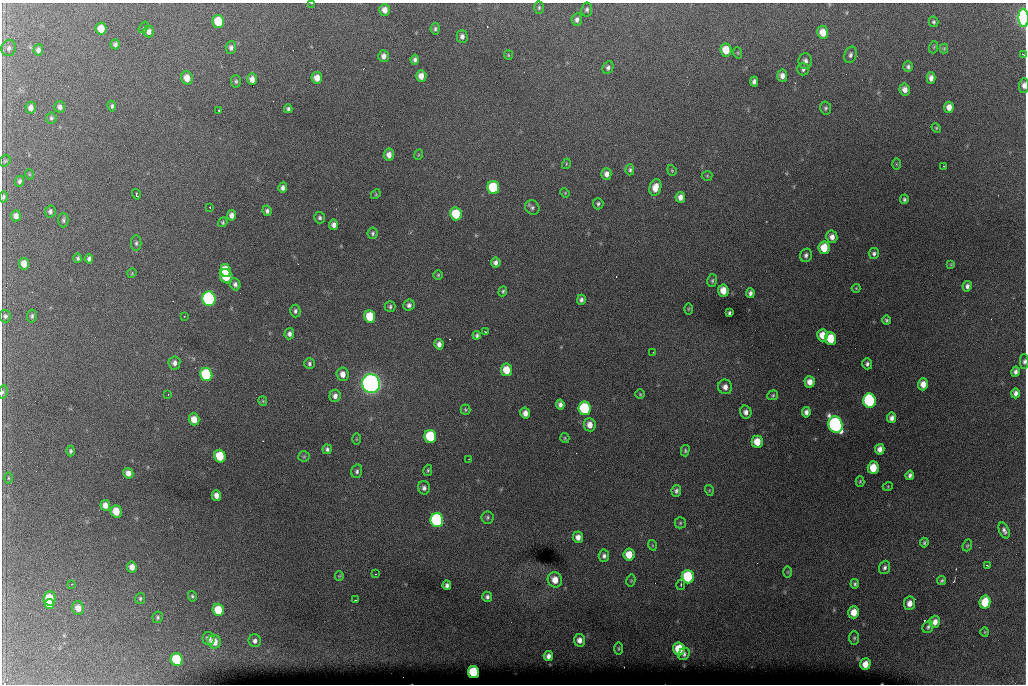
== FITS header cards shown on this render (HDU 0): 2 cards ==
NAXIS1  =                 1024 /fastest changing axis
NAXIS2  =                  682 /next to fastest changing axis

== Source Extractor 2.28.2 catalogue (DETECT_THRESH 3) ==
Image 1024 x 682 px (HDU 0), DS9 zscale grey, 1 PNG px = 1 image px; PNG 1028 x 686 px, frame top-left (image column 1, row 682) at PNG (2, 3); each listed source drawn as its Kron ellipse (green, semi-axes under 4 px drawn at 4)
Background 6600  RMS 53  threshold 159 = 3 sigma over >= 5 px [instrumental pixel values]
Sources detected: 230; all 230 listed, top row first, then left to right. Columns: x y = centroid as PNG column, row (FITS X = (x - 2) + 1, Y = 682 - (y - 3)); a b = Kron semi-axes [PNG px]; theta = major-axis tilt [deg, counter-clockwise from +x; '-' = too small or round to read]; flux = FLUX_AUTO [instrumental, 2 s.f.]
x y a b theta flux
311 3 3 2 - 8.6e+03
539 8 6 4 88 6.1e+03
385 10 6 5 - 2.6e+04
587 10 7 5 79 8.3e+03
1024 18 9 5 -86 1.0e+06
577 20 6 5 - 1.2e+04
218 22 6 5 - 1.3e+05
934 22 5 4 - 6.3e+03
144 27 6 3 54 5.1e+03
101 29 6 5 - 5.0e+04
435 29 6 4 83 7.2e+03
149 31 6 5 - 1.6e+04
823 32 6 5 - 4.6e+04
462 36 6 5 - 1.3e+04
115 44 5 4 - 9.8e+03
934 47 6 4 71 3.9e+03
9 48 8 7 - 1.2e+04
231 48 6 5 - 1.1e+04
944 48 5 4 - 3.7e+03
38 50 5 5 - 1.2e+04
726 50 6 5 - 6.7e+04
738 53 6 3 -72 3.6e+03
1023 54 4 3 - 2.5e+03
508 55 5 4 - 3.9e+03
850 55 8 6 71 1.0e+04
384 56 6 5 - 1.8e+04
415 59 5 4 - 1.0e+04
805 61 8 6 -89 1.6e+04
908 67 5 5 - 9.0e+03
608 68 6 5 - 1.1e+04
803 69 6 6 - 1.0e+04
421 76 6 5 - 3.0e+04
782 76 6 5 - 1.9e+04
187 78 6 6 - 3.8e+04
317 78 6 5 - 3.5e+04
931 78 5 4 - 1.8e+04
252 79 6 4 89 2.3e+04
236 81 6 5 - 6.5e+03
754 81 5 4 - 1.1e+04
1024 85 7 5 89 1.5e+04
905 89 6 5 - 1.8e+04
112 106 5 4 - 6.8e+03
60 107 6 5 - 1.3e+04
949 107 5 5 - 2.8e+04
31 108 6 5 - 2.0e+04
826 108 6 5 - 7.0e+03
288 109 4 4 - 7.2e+03
219 110 2 2 - 2.9e+03
51 118 5 5 - 7.1e+03
936 128 5 4 - 4.3e+03
389 155 6 5 - 2.1e+04
418 155 5 3 - 3.5e+03
5 161 6 5 - 5.1e+03
566 164 5 3 - 3.4e+03
896 164 6 4 -90 3.6e+03
943 166 3 2 - 2.5e+03
630 170 5 4 - 6.8e+03
672 170 6 4 -70 4.4e+03
29 174 5 3 - 3.6e+03
606 174 6 5 - 1.8e+04
707 176 5 5 - 4.5e+03
20 181 5 4 - 8.4e+03
493 187 6 6 - 2.6e+05
655 187 8 6 75 3.9e+04
283 188 5 4 - 1.4e+04
565 193 5 4 - 3.4e+03
136 194 5 3 - 9.7e+03
376 194 5 4 - 3.5e+03
3 197 5 4 - 6.3e+03
680 197 5 5 - 1.9e+04
904 199 5 4 - 7.2e+03
598 204 5 5 - 7.9e+03
210 207 3 2 - 3.5e+03
532 208 8 7 - 1.0e+04
50 211 6 5 - 9.7e+03
267 211 5 4 - 9.3e+03
456 214 6 6 - 1.5e+05
232 215 5 4 - 1.7e+04
16 216 5 5 - 1.8e+04
320 218 6 5 - 7.8e+03
63 220 7 5 90 7.6e+03
223 222 5 4 - 5.2e+03
334 225 5 4 - 1.7e+04
373 233 5 5 - 7.0e+03
832 237 6 5 - 2.0e+04
136 243 8 5 -90 7.9e+03
824 248 6 5 - 7.3e+04
874 253 5 5 - 8.6e+03
806 255 7 5 73 9.8e+03
78 258 4 4 - 6.7e+03
89 259 5 4 - 9.7e+03
496 263 5 5 - 1.3e+04
24 264 6 5 - 3.4e+04
951 264 3 3 - 3.3e+03
225 270 6 5 - 9.7e+04
132 273 5 3 - 3.4e+03
438 275 5 4 - 4.4e+03
226 276 7 6 - 1.7e+05
712 281 6 5 - 6.3e+03
235 284 6 5 - 1.1e+04
967 286 5 4 - 1.1e+04
856 288 4 4 - 3.4e+03
503 291 5 4 - 5.8e+03
723 291 6 5 - 4.7e+04
750 293 5 4 - 1.1e+04
209 299 7 6 - 9.8e+05
581 300 5 4 - 9.8e+03
409 305 6 5 - 1.1e+04
390 307 5 5 - 6.7e+03
688 309 5 3 - 3.5e+03
295 311 6 5 - 9.2e+03
729 313 4 3 - 6.4e+03
5 316 6 6 - 8.2e+03
32 316 6 4 80 7.7e+03
184 316 2 2 - 1.9e+03
370 316 6 5 - 1.1e+05
886 320 5 4 - 6.1e+03
485 331 4 2 - 2.0e+03
289 334 5 5 - 1.2e+04
477 335 4 3 - 7.5e+03
823 335 6 5 - 4.1e+04
831 339 6 5 - 1.1e+05
439 344 5 4 - 1.5e+04
653 352 2 2 - 1.7e+03
1024 362 7 4 89 7.6e+03
174 363 6 6 - 1.4e+04
309 364 5 5 - 8.3e+03
867 364 5 5 - 8.9e+03
507 370 6 5 - 7.2e+04
1015 372 5 4 - 1.1e+04
206 374 7 6 - 3.2e+05
343 374 7 6 - 2.6e+04
810 382 6 5 - 2.6e+04
371 383 9 9 - 2.5e+06
923 384 6 5 - 3.1e+04
725 387 7 7 - 2.2e+04
3 392 7 4 82 5.9e+03
1015 393 5 4 - 1.3e+04
640 394 4 4 - 4.0e+03
168 395 3 2 - 3.7e+03
773 395 5 5 - 5.4e+03
335 396 6 5 - 1.5e+04
263 401 5 4 - 3.9e+03
869 401 7 6 - 4.6e+05
560 404 5 4 - 1.3e+04
584 408 7 6 - 3.0e+05
465 410 5 5 - 5.3e+03
746 412 6 5 - 1.6e+04
806 412 5 4 - 1.4e+04
525 413 5 5 - 2.1e+04
892 418 5 4 - 1.5e+04
194 419 6 5 - 4.1e+04
590 425 6 6 - 2.9e+04
835 425 8 7 - 1.1e+06
430 436 6 6 - 2.4e+05
565 438 5 4 - 4.5e+03
356 439 5 3 - 3.2e+03
757 442 6 5 - 5.8e+04
327 449 5 4 - 8.1e+03
880 449 5 4 - 2.1e+04
71 451 5 4 - 7.7e+03
685 451 6 4 76 5.6e+03
220 456 6 5 - 1.2e+05
304 456 6 5 - 5.7e+03
469 459 2 2 - 1.8e+03
873 468 6 5 - 7.3e+04
428 470 5 4 - 5.3e+03
357 471 7 5 74 8.4e+03
128 473 5 5 - 2.3e+04
910 475 5 4 - 1.0e+04
8 478 6 4 90 5.1e+03
860 481 5 4 - 4.5e+03
888 486 5 3 - 3.2e+03
424 488 7 6 - 1.2e+04
709 490 5 3 - 3.8e+03
676 491 6 4 79 9.7e+03
216 495 5 4 - 2.2e+04
105 505 5 5 - 2.6e+04
116 511 6 5 - 6.2e+04
487 517 6 6 - 6.8e+03
437 520 7 6 - 7.9e+05
680 523 5 5 - 5.5e+03
1004 530 8 5 -67 1.2e+04
578 537 6 5 - 2.1e+04
924 543 5 4 - 5.9e+03
652 545 5 3 - 3.5e+03
967 545 6 4 70 4.8e+03
629 555 6 5 - 5.7e+04
604 556 6 5 - 1.2e+04
987 565 3 2 - 3.7e+03
132 567 5 5 - 2.4e+04
885 567 7 5 69 9.6e+03
788 572 6 4 89 3.7e+03
375 574 2 2 - 3.1e+03
339 576 4 4 - 3.8e+03
688 577 7 6 - 2.3e+05
555 580 8 7 - 3.9e+04
631 580 6 4 77 4.2e+03
942 581 5 4 - 5.8e+03
71 584 3 2 - 4.0e+03
855 584 5 4 - 6.2e+03
447 585 5 4 - 1.1e+04
681 585 5 4 - 4.4e+03
192 596 5 4 - 5.6e+03
487 597 5 5 - 9.3e+03
50 598 7 6 - 8.6e+04
140 598 5 5 - 6.1e+03
355 600 3 2 - 3.5e+03
985 602 6 5 - 1.3e+05
910 603 7 5 82 2.8e+04
50 604 5 4 - 3.5e+04
78 608 7 6 - 3.0e+04
218 610 6 5 - 8.7e+04
854 612 6 5 - 5.0e+04
158 617 6 5 - 6.4e+03
935 622 6 5 - 2.1e+04
928 627 6 5 - 7.1e+03
985 632 4 4 - 3.6e+03
209 638 6 6 - 1.6e+04
854 638 7 5 90 6.9e+03
579 640 6 5 - 2.0e+04
255 641 6 6 - 1.3e+04
214 642 7 6 - 4.0e+04
619 648 6 3 90 3.7e+03
679 649 6 6 - 1.1e+05
684 654 6 5 - 8.5e+03
548 656 5 4 - 1.6e+04
177 660 6 6 - 2.3e+05
865 664 6 5 - 3.7e+04
473 672 6 5 - 2.0e+05
At the frame edge (FLAGS 8, measured only in part): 6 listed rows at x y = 311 3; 1024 18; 1024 85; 3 197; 1024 362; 3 392

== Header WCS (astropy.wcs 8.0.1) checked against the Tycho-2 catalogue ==
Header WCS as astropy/WCSLIB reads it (CRVAL/CRPIX/CD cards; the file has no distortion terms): RA---TAN/DEC--TAN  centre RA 07:06:07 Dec +31:10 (106.53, +31.16 deg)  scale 1.44 arcsec/px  FOV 24.5' x 16.3'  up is -93 deg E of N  parity flipped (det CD > 0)
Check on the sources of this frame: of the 60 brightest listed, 8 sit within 2.2 arcsec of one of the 16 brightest Tycho-2 stars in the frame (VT <= 12.35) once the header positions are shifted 0.64 arcsec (0.18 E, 0.61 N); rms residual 1.21 arcsec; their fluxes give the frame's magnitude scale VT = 25.55 - 2.5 log10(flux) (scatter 0.35 mag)
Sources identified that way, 8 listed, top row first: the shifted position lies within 2.2 arcsec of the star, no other Tycho-2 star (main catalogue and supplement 1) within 4.4 arcsec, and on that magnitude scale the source's flux lands within +1.5 / -3 mag of the star's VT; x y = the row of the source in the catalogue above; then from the Tycho-2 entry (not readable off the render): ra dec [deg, ICRS J2000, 3 dp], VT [Tycho-2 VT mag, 2 dp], TYC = Tycho-2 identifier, HIP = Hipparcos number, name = IAU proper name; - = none
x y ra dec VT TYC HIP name
493 187 106.458 +31.151 12.35 2438-728-1 - -
206 374 106.551 +31.041 11.84 2438-663-1 - -
371 383 106.552 +31.106 9.20 2438-180-1 - -
869 401 106.550 +31.305 11.61 2438-184-1 - -
584 408 106.559 +31.192 11.79 2438-1039-1 - -
835 425 106.562 +31.292 10.01 2438-106-1 - -
437 520 106.614 +31.135 11.36 2438-550-1 - -
473 672 106.684 +31.152 11.76 2438-931-1 - -